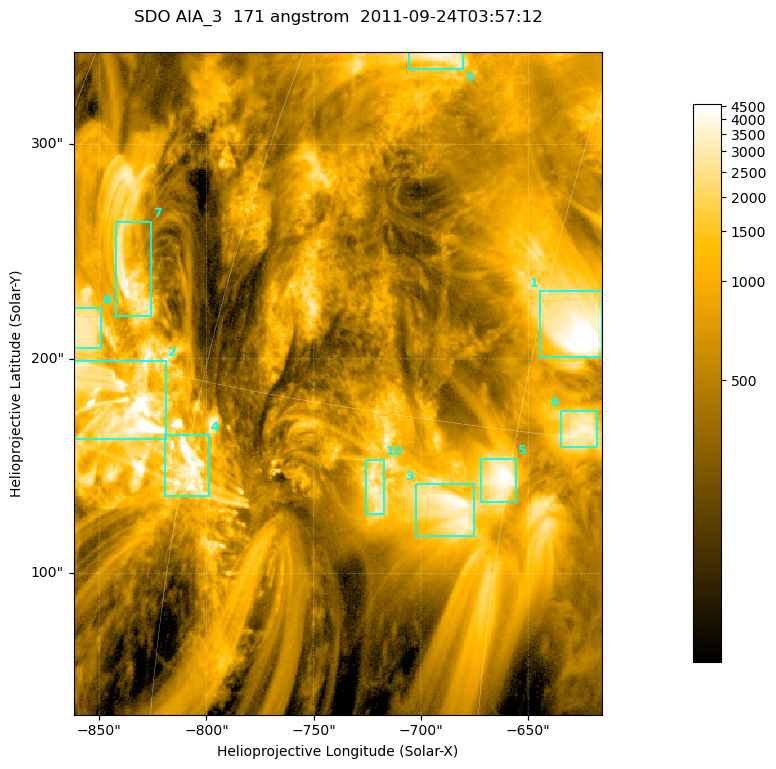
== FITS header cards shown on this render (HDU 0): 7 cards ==
TELESCOP= 'SDO     '           /
INSTRUME= 'AIA_3   '           /
WAVELNTH=                  171 /
WAVEUNIT= 'angstrom'           /
DATE-OBS= '2011-09-24T03:57:12.34' /
CTYPE1  = 'HPLN-TAN'           /
CTYPE2  = 'HPLT-TAN'           /

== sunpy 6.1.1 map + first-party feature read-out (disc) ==
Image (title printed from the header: SDO AIA_3  171 angstrom  2011-09-24T03:57:12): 411 x 515 px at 0.599 arcsec/px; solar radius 956 arcsec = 1595 px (partial field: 2.6% of the solar disc is inside the frame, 100% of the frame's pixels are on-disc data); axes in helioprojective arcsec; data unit not stated in the header (colour bar unlabelled)
Pointing: header CRPIX1/2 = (2051.64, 2049.57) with CRVAL1/2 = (0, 0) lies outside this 411 x 515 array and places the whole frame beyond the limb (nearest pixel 1.41 R_sun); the SolarSoft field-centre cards XCEN/YCEN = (-738.7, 188.6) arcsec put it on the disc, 1315 arcsec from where CRPIX/CRVAL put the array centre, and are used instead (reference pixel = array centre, CRVAL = XCEN/YCEN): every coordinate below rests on XCEN/YCEN
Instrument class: DISC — disc imager (sunpy class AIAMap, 171 A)
Bright regions (active regions / flare kernels): reference = the on-disc median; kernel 3 px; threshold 5 sigma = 1873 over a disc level ~579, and >= 1.15x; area >= 211 px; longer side >= 5 px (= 3 arcsec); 10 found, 10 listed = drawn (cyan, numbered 1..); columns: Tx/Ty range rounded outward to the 2 arcsec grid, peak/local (2 s.f.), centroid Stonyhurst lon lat
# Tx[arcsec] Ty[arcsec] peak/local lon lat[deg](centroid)
1 -646..-614 200..232 9.9 -44 +18
2 -862..-818 162..200 17 -64 +14
3 -704..-674 116..142 7.5 -47 +13
4 -820..-798 136..164 16 -60 +12
5 -672..-654 132..154 8 -45 +14
6 -636..-618 158..176 6.6 -43 +15
7 -842..-826 220..264 9 -66 +17
8 -862..-848 204..224 5.4 -68 +16
9 -706..-680 334..344 7.1 -53 +25
10 -726..-716 128..154 6.2 -51 +13